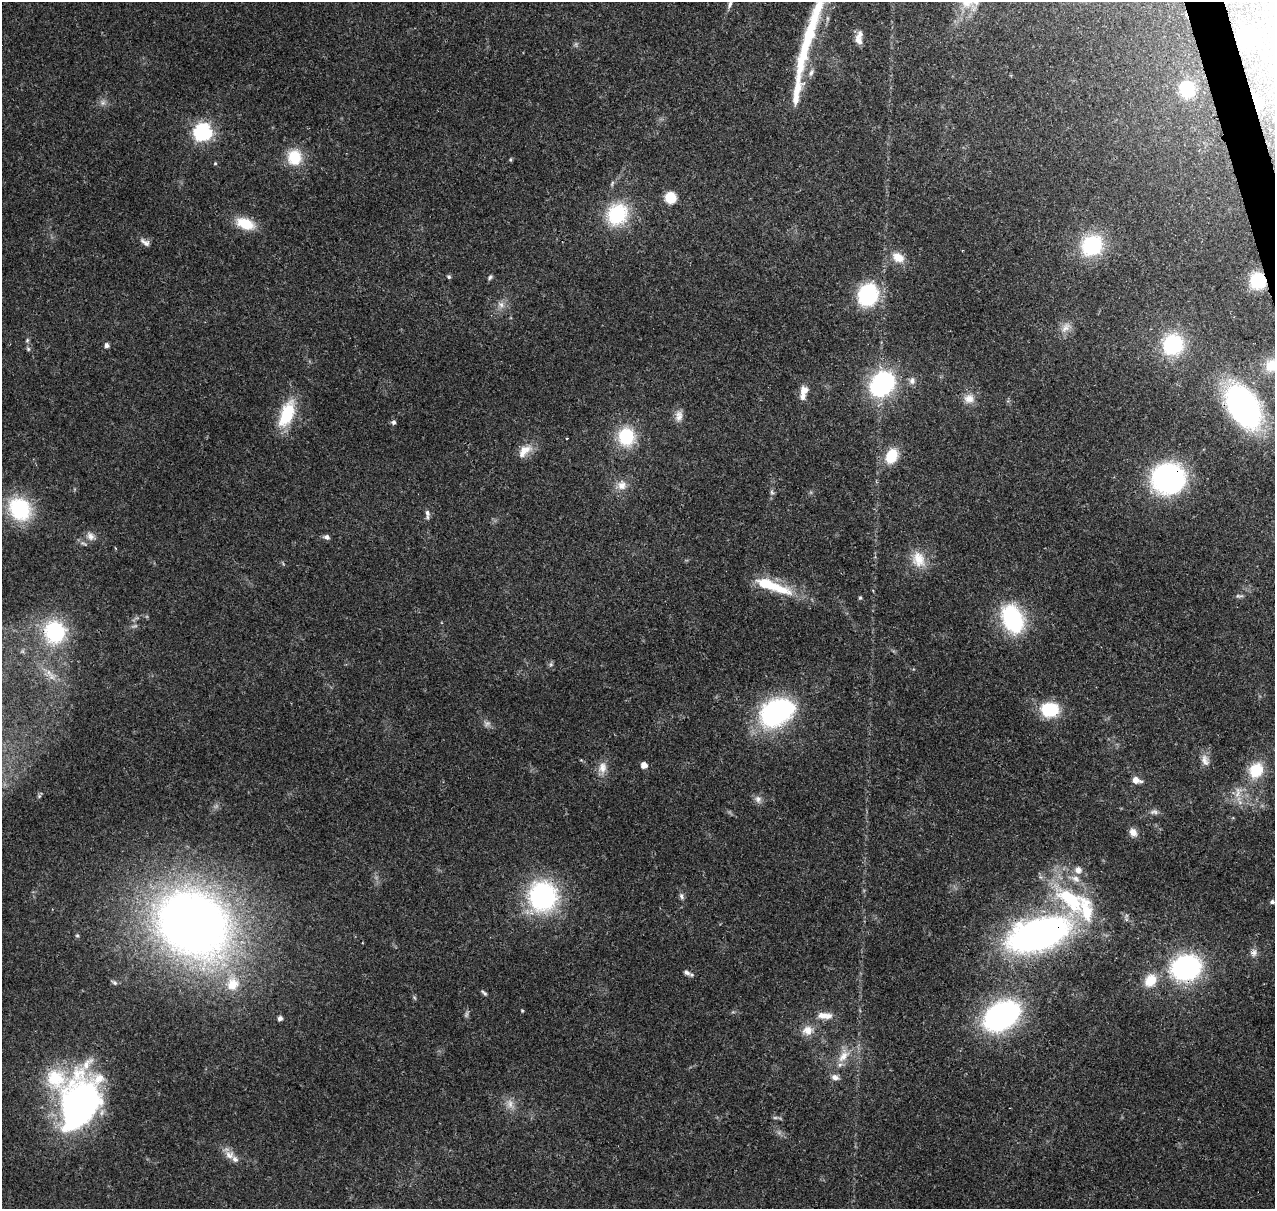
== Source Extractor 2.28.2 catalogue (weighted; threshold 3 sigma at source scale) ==
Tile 10 of 4 x 4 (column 2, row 3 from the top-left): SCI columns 1389-2661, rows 1338-2544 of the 5323 x 5039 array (HDU 1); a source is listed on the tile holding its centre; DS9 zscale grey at full resolution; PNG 1277 x 1211 px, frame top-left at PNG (2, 2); no overlay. Shown black and unused: <1% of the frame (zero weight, under 3 of 4 exposures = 8% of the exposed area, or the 3 px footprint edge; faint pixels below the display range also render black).
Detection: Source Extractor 2.28.2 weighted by HDU 2 'WHT'; one run over the whole footprint, this tile lists its part. Background 0.0758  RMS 0.0035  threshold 0.0156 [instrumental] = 3 sigma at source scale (4.5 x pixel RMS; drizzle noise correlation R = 1.50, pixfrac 1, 0.0396/0.0396 arcsec/px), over >= 5 px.
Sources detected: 109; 4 too faint to see at this stretch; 1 inside a brighter object's white glare — not listed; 8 inside a brighter listed object's ellipse — not listed separately; the other 96 listed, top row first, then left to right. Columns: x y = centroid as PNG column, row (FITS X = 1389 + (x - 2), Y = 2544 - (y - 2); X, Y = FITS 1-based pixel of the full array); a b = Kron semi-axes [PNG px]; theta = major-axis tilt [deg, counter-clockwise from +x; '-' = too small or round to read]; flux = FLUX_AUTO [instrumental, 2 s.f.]
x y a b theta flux
976 2 10 9 - 2.3
730 4 12 6 71 1.4
809 34 52 15 71 18
1248 37 17 15 13 13
859 38 18 8 87 2.9
811 72 11 6 61 1.3
1187 89 14 12 -74 17
796 94 51 11 79 9.2
103 103 7 6 - 1.2
1256 103 17 5 -74 2.2
203 132 7 7 - 110
294 157 19 17 -83 11
510 159 5 4 - 0.45
215 163 5 4 - 0.4
670 198 9 9 - 9.9
617 214 26 22 56 23
245 224 21 12 -20 9.6
145 242 14 7 -32 1.6
1092 245 25 22 39 25
898 257 18 13 -28 5.1
449 277 5 4 - 0.69
490 277 7 5 68 0.7
1258 281 11 11 - 19
868 295 16 13 68 41
501 305 9 8 - 1.9
1065 328 16 9 49 3.1
27 340 6 5 - 0.56
1173 344 24 22 63 24
106 345 4 4 - 1.5
28 349 5 5 - 0.64
1272 365 18 18 - 7.1
912 381 10 8 80 1.6
882 384 17 13 46 70
804 390 12 11 - 2.8
969 399 14 13 - 3.7
1243 406 31 19 -59 130
287 414 33 15 69 16
679 416 15 10 84 2.6
393 422 6 5 - 0.97
626 437 21 19 -85 15
567 438 3 2 - 0.28
524 451 22 12 43 4.9
892 456 16 12 66 9.7
1168 478 25 23 -5 84
622 485 13 12 - 3.5
772 492 7 5 -59 0.71
20 509 25 21 -47 28
427 514 13 5 -84 1.4
90 536 12 10 -53 2.3
326 537 8 6 -20 1.2
919 559 23 17 -73 7.3
766 584 31 12 -16 12
1239 596 11 4 -1 0.77
860 598 5 4 - 0.53
1012 619 29 19 -66 36
55 632 28 26 -84 30
551 664 7 4 72 0.64
49 672 14 6 -50 2.7
780 709 25 15 -4 54
1050 710 17 13 -2 17
1205 760 17 10 -71 2.8
644 765 5 5 - 3.3
602 768 17 12 84 3.6
1256 770 18 15 61 11
1136 780 9 6 -17 3
1238 792 18 9 73 3.8
39 796 5 5 - 0.53
758 799 10 9 - 1.7
1154 812 11 7 2 1.3
1133 832 11 8 -58 2.4
1078 870 11 11 - 2.4
543 896 34 32 -84 48
681 896 9 6 -72 1
1070 899 47 21 -42 33
1272 902 5 4 - 0.95
193 923 60 49 -35 370
1038 934 57 28 17 140
77 935 5 5 - 0.45
1253 953 11 9 68 1.8
1186 968 21 17 16 76
687 973 11 6 -26 1.2
1150 980 18 15 48 7.3
114 983 9 5 -37 0.77
233 984 21 18 61 9.5
484 993 9 4 -40 0.71
415 998 6 4 -70 0.49
522 1011 4 4 - 0.32
824 1016 21 9 -3 4
1001 1016 25 17 30 110
280 1018 4 4 - 1.5
808 1030 15 13 6 4.1
843 1056 23 12 52 6.2
835 1077 11 8 -16 1.8
80 1103 64 38 71 110
510 1104 15 9 -72 2.9
229 1155 14 12 -30 3.1
Overlapping masked pixels (flux is a lower limit): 8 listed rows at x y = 1256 103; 1258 281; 1243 406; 1168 478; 55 632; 543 896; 1038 934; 1186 968
Isophote crosses this tile's border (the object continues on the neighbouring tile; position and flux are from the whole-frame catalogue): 3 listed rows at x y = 976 2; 730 4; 1272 365